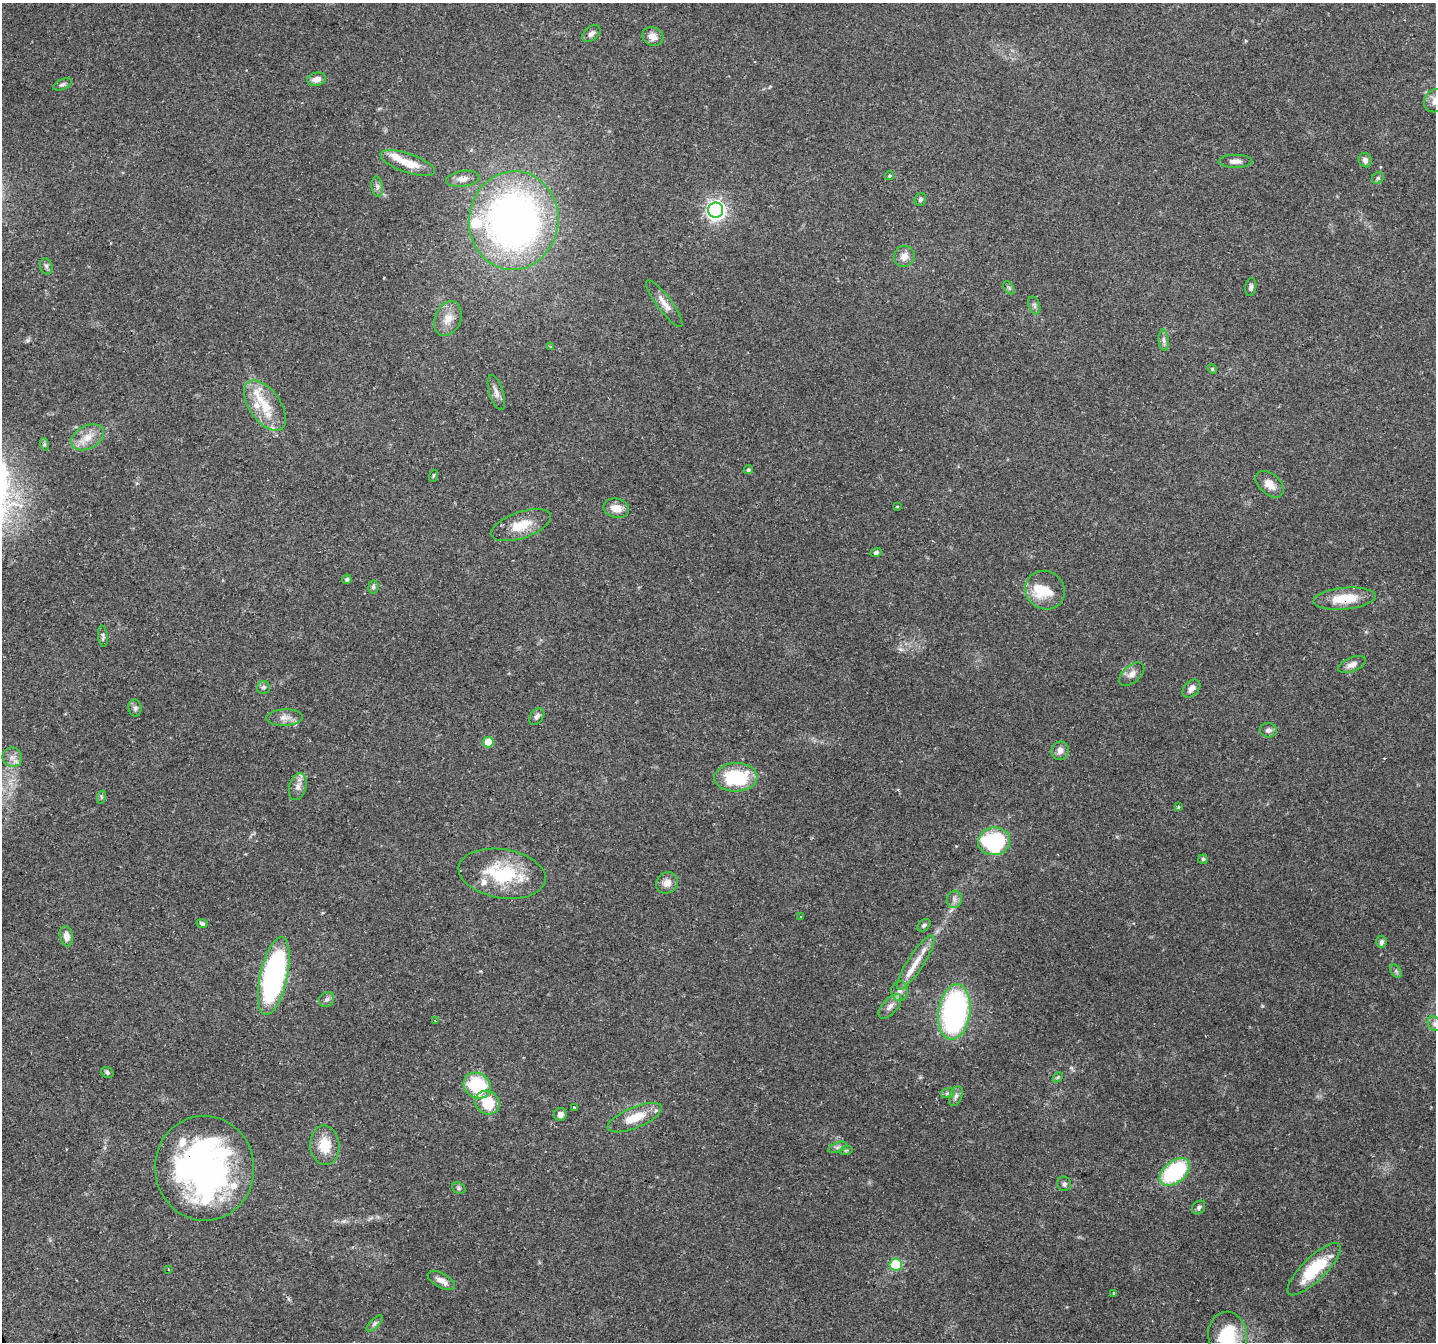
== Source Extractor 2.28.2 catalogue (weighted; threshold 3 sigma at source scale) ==
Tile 7 of 4 x 4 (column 3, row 2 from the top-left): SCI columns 2872-4305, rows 2841-4180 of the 5740 x 5617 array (HDU 1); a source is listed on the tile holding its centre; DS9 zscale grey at full resolution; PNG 1438 x 1344 px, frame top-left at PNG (2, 3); each listed source drawn as its Kron ellipse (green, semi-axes under 4 px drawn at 4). Shown black and unused: <1% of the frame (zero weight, under 2 of 3 exposures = <1% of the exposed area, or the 3 px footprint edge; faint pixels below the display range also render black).
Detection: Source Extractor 2.28.2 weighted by HDU 2 'WHT'; one run over the whole footprint, this tile lists its part. Background 0.0931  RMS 0.0052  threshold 0.0235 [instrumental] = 3 sigma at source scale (4.5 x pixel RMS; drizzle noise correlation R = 1.50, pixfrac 1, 0.0396/0.0396 arcsec/px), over >= 5 px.
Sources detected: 117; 3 inside a brighter object's white glare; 1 cosmic-ray / hot-pixel residue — neither listed nor drawn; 14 inside a brighter listed object's ellipse — not listed separately; the other 99 listed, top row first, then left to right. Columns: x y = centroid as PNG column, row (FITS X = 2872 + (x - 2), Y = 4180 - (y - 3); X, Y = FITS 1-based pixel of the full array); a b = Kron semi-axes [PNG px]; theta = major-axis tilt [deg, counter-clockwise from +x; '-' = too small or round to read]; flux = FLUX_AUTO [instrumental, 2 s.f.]
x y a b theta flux
591 34 10 6 42 2.3
653 37 11 9 -25 4.1
316 79 9 6 11 3.5
62 84 10 5 23 1.4
1435 101 12 10 51 3.6
1365 160 7 6 - 2.1
1235 161 17 6 0 3.3
408 163 29 9 -19 11
889 176 5 4 - 0.74
1378 178 6 5 - 0.93
463 179 17 8 8 3.6
377 187 10 5 -83 1.7
920 199 6 5 - 1.1
716 210 7 7 - 230
514 220 49 44 83 270
904 256 11 10 - 4.6
46 266 8 6 -74 1.4
1251 287 9 5 82 1.6
1009 288 7 4 -56 0.99
664 304 28 7 -53 5
1034 305 9 5 -71 1.4
448 319 18 13 66 7
1164 340 10 5 -85 1.8
551 347 3 3 - 0.64
1212 369 5 4 - 0.68
496 392 18 7 -72 3.2
265 406 29 15 -55 16
88 437 18 11 28 7.4
44 444 6 4 -73 0.7
748 470 5 4 - 0.84
433 476 6 4 72 0.6
1270 484 16 10 -41 5.8
897 507 3 2 - 0.56
616 508 13 9 -14 6.1
521 525 31 13 19 12
876 552 5 4 - 1.3
347 579 5 4 - 0.94
373 587 6 5 - 1.3
1045 590 20 18 -34 12
1344 599 31 11 5 16
103 636 10 5 -84 1.3
1352 664 15 7 23 3.4
1132 674 15 8 40 3.5
263 687 6 6 - 1.4
1191 689 10 7 44 3.2
135 708 8 6 -81 1.5
285 717 18 8 2 4.1
537 717 9 6 51 2.1
1268 730 8 7 - 2.2
488 742 5 5 - 13
1060 751 9 8 - 3.2
12 757 10 9 - 3.3
736 777 21 14 1 35
298 787 14 8 73 3.4
101 797 7 4 73 0.89
1178 807 3 3 - 0.84
994 841 16 14 9 57
1203 859 4 4 - 0.81
502 874 44 24 -9 36
667 883 11 10 - 4.2
954 899 9 7 74 2.3
801 917 2 2 - 0.46
202 923 5 4 - 1.5
924 925 7 5 43 1.4
66 936 10 6 -80 4.2
1381 942 6 5 - 1.5
916 963 32 8 57 7.8
1396 971 7 4 -57 1
274 976 40 13 77 130
900 991 10 8 89 2.5
327 999 8 7 - 1.7
890 1006 15 7 50 3.6
954 1012 28 16 81 120
435 1021 3 2 - 0.49
1434 1024 8 6 -55 1.6
107 1072 6 5 - 1
1058 1077 6 4 45 0.71
477 1086 14 12 -35 33
948 1093 7 5 13 1.2
956 1096 10 6 68 2
487 1102 13 11 -39 16
574 1108 3 3 - 0.85
560 1114 6 6 - 3
635 1118 29 10 22 12
325 1145 20 14 -86 12
838 1147 10 5 21 1.4
846 1150 6 4 18 0.79
205 1168 52 49 -84 160
1175 1172 17 10 39 51
1064 1184 7 7 - 1.4
459 1188 7 5 -21 1.1
1199 1207 7 6 - 1.4
896 1264 6 6 - 19
169 1269 3 3 - 0.73
1314 1269 35 11 44 27
441 1280 15 7 -29 4.2
1114 1294 3 3 - 0.63
375 1323 10 4 45 1.4
1228 1336 24 19 -81 29
Overlapping masked pixels (flux is a lower limit): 2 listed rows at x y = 1344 599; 205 1168
Isophote crosses this tile's border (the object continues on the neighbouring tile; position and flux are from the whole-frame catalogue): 3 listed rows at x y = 1435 101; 1434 1024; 1228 1336